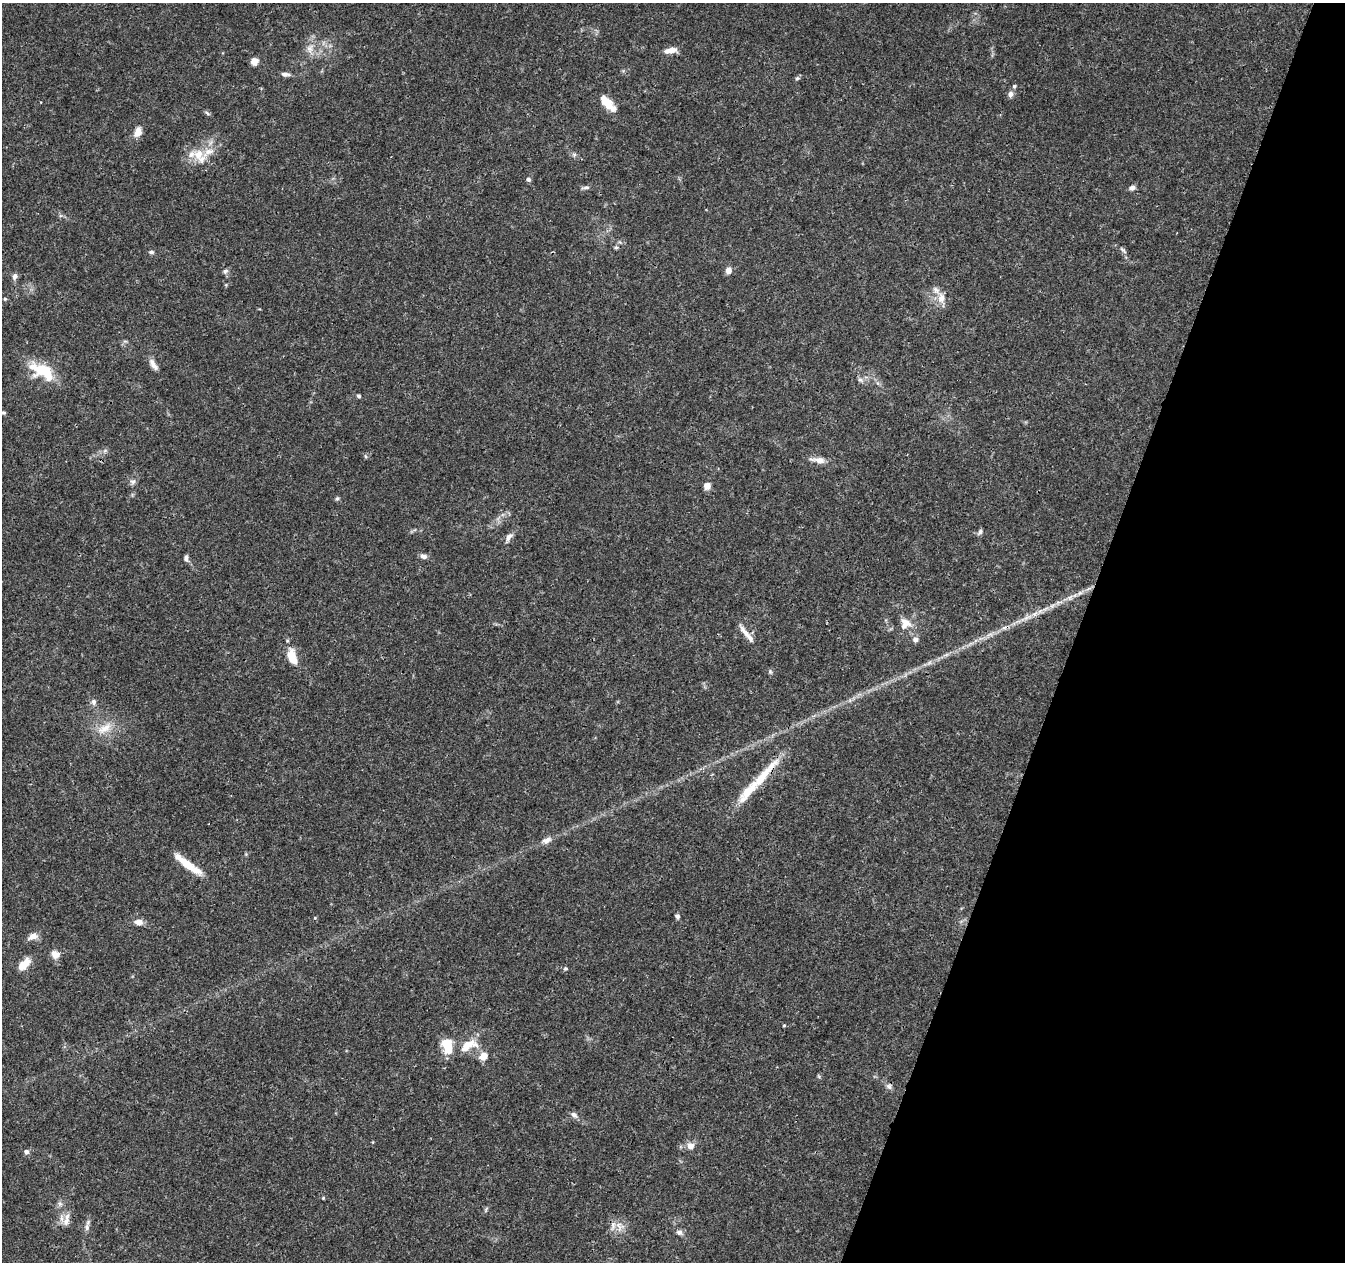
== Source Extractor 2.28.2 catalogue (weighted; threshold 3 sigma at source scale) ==
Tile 8 of 4 x 4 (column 4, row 2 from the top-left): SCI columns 4043-5385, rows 2804-4063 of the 5390 x 5544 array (HDU 1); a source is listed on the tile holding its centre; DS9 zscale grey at full resolution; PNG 1347 x 1264 px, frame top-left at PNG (2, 3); no overlay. Shown black and unused: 20% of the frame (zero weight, under 3 of 4 exposures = <1% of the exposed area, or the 3 px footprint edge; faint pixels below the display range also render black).
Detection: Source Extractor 2.28.2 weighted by HDU 2 'WHT'; one run over the whole footprint, this tile lists its part. Background 0.0503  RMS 0.0025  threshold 0.0115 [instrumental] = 3 sigma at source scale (4.5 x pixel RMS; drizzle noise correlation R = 1.50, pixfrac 1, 0.0396/0.0396 arcsec/px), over >= 5 px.
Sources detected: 80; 6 inside a brighter listed object's ellipse — not listed separately; the other 74 listed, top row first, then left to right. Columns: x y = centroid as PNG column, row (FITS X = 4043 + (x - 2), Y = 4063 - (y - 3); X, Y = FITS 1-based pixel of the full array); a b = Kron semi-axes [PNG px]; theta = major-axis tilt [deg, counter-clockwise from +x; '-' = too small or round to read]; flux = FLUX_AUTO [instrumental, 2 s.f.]
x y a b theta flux
310 48 13 9 71 2.1
671 50 15 6 10 2.2
254 61 7 6 - 2
285 74 11 5 -6 0.94
797 78 6 5 - 0.46
1014 86 5 5 - 0.5
1010 94 8 6 70 1.1
606 102 17 9 -54 4.3
207 113 8 4 -36 0.45
138 132 13 8 66 2.3
198 154 15 14 - 4.6
574 155 6 6 - 0.52
528 179 7 5 -42 0.54
586 187 12 4 6 0.68
1132 188 7 5 23 0.95
616 247 6 4 0 0.36
1123 250 11 4 -44 0.63
151 252 7 5 -1 0.5
728 270 7 6 - 1.6
225 271 7 6 - 0.68
15 276 9 6 81 0.95
941 298 15 10 90 2.5
5 299 5 4 - 0.33
153 365 16 6 -57 1.6
42 371 34 17 -30 9.9
860 380 9 5 -27 0.75
359 396 5 4 - 0.46
3 413 6 4 8 0.4
365 456 6 3 -70 0.33
818 460 21 7 -6 2.1
133 482 8 6 34 0.8
707 486 6 6 - 2.1
337 499 5 5 - 0.42
980 532 9 5 57 0.61
509 537 15 6 59 1.3
423 556 9 6 -19 0.95
186 558 8 5 88 0.72
1080 593 7 6 - 0.66
1058 602 12 3 9 0.89
1027 617 18 5 25 2
905 623 15 15 - 3.3
1004 627 9 4 9 0.78
745 633 26 6 -53 2.4
990 634 9 4 19 0.91
915 640 7 7 - 0.99
292 657 19 9 -71 4.5
770 671 6 5 - 0.44
93 702 9 7 -86 0.85
105 728 23 11 33 3.9
762 777 65 10 49 9.8
547 840 13 7 21 1.5
185 863 35 8 -39 5.1
677 916 5 5 - 0.65
315 918 5 3 - 0.22
139 922 9 6 -3 1.8
33 936 14 8 24 1.7
55 954 12 10 -33 1.9
24 964 16 8 46 3.6
565 968 6 5 - 0.42
784 1025 4 4 - 0.26
447 1045 15 10 -75 6.7
468 1045 29 14 24 5.8
484 1056 9 8 - 2.5
889 1086 8 7 - 0.85
574 1115 10 6 -37 0.96
691 1146 8 8 - 1.6
26 1152 7 6 - 0.72
323 1198 4 4 - 0.28
60 1204 7 4 -2 0.56
486 1209 8 4 72 0.42
67 1220 20 6 78 1.8
619 1225 10 8 -58 1.7
87 1227 12 6 84 1.1
679 1232 8 7 - 0.95
Overlapping masked pixels (flux is a lower limit): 2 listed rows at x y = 1027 617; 762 777
Isophote crosses this tile's border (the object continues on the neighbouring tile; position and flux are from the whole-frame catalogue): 1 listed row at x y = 3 413